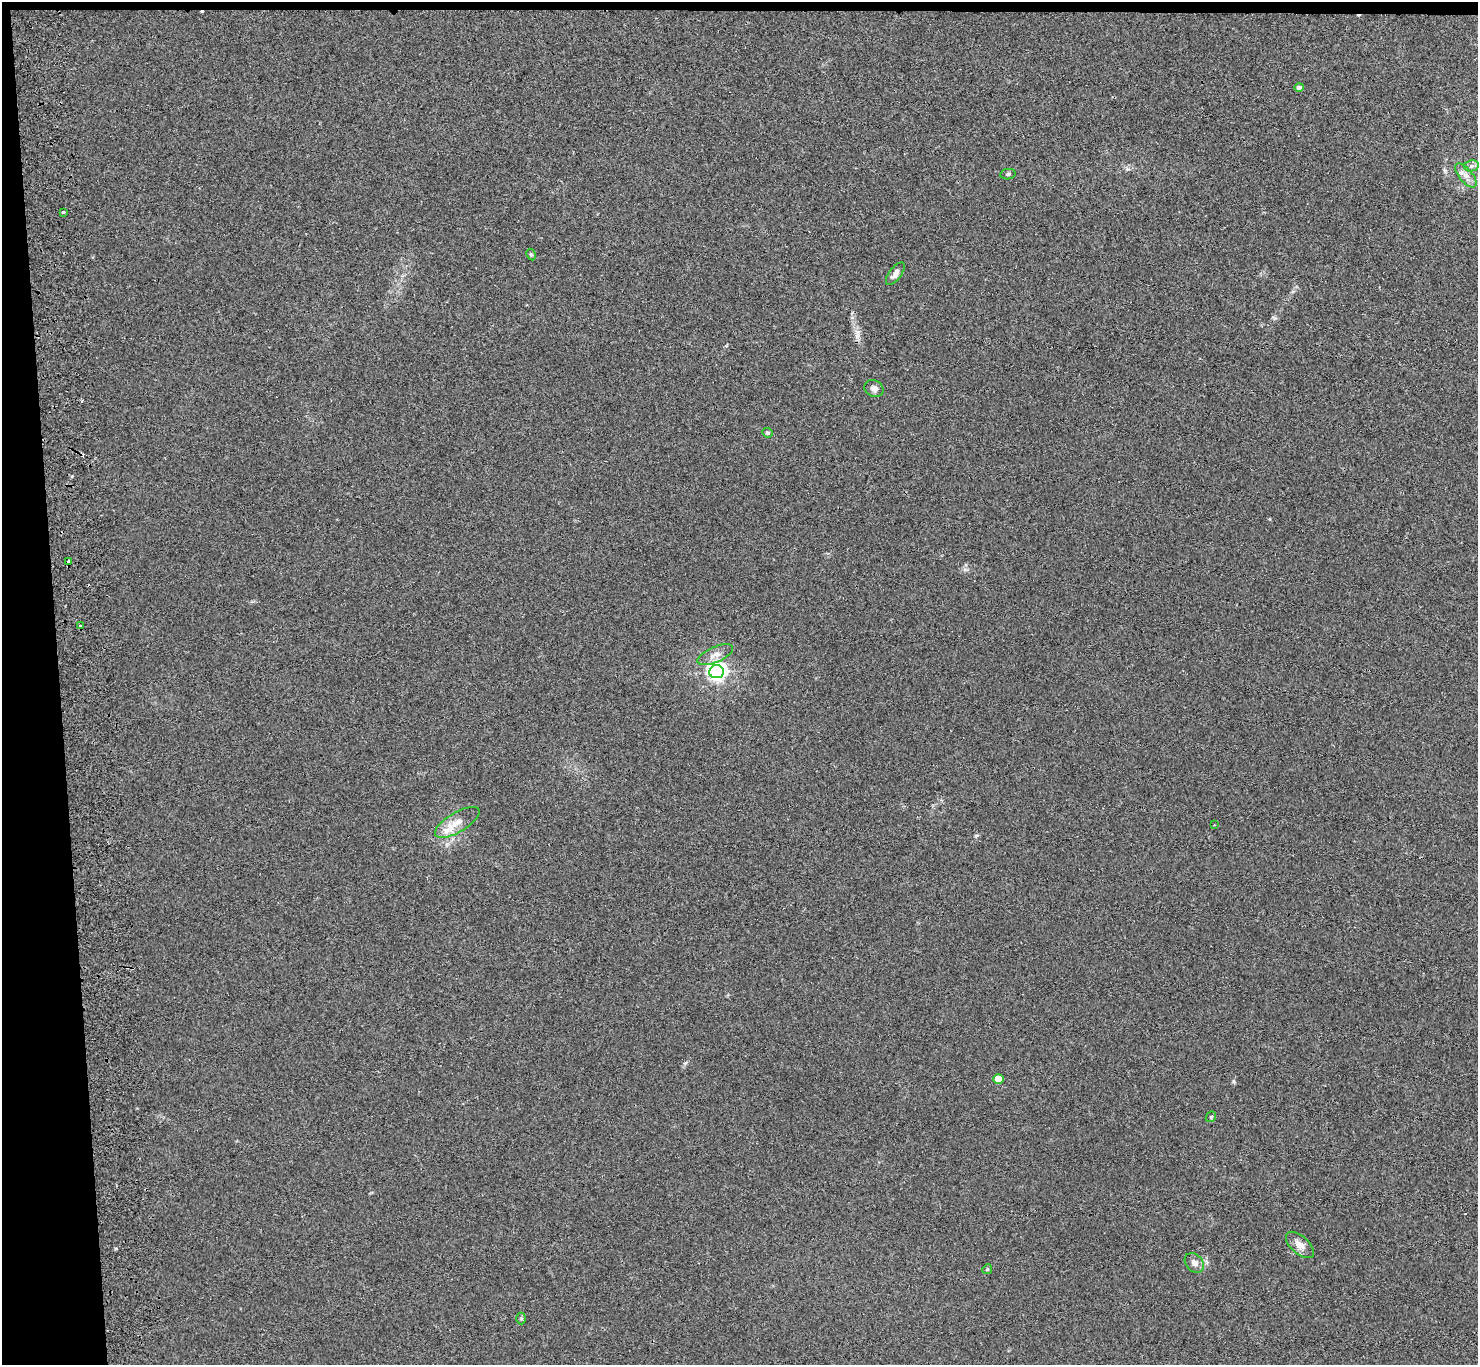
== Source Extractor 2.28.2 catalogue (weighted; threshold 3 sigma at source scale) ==
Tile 1 of 3 x 3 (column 1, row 1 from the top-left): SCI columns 57-1532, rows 2863-4225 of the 4541 x 4420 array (HDU 1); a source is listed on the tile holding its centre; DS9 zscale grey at full resolution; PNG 1480 x 1367 px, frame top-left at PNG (2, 2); each listed source drawn as its Kron ellipse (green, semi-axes under 4 px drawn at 4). Shown black and unused: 5% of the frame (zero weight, under 2 of 3 exposures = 3% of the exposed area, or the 3 px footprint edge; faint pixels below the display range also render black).
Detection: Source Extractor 2.28.2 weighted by HDU 2 'WHT'; one run over the whole footprint, this tile lists its part. Background 0.0274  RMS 0.0066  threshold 0.0298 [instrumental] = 3 sigma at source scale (4.5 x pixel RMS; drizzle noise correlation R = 1.50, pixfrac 1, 0.05/0.05 arcsec/px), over >= 5 px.
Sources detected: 24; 3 cosmic-ray / hot-pixel residue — neither listed nor drawn; the other 21 listed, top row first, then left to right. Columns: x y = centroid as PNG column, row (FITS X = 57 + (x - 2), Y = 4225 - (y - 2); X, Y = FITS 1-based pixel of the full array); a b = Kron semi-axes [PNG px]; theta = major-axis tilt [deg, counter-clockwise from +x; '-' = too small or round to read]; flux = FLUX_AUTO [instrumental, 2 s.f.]
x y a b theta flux
1299 87 5 4 - 3.7
1471 166 7 5 11 1.9
1008 174 7 5 9 1.4
1466 175 15 6 -49 4.3
63 212 4 3 - 1.6
531 254 6 4 -62 1
895 274 13 6 53 3.4
874 388 10 8 -25 2.8
767 433 5 5 - 1.1
69 561 4 3 - 5.1
81 626 3 3 - 1.7
715 655 19 7 24 5.1
716 672 7 6 - 300
457 822 25 9 31 9.5
1214 825 3 2 - 0.45
998 1079 5 4 - 11
1211 1117 6 4 45 0.92
1300 1245 17 9 -42 5.3
1194 1263 11 8 -48 3.9
987 1269 5 4 - 0.92
521 1319 6 5 - 0.96
Overlapping masked pixels (flux is a lower limit): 1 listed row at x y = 69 561